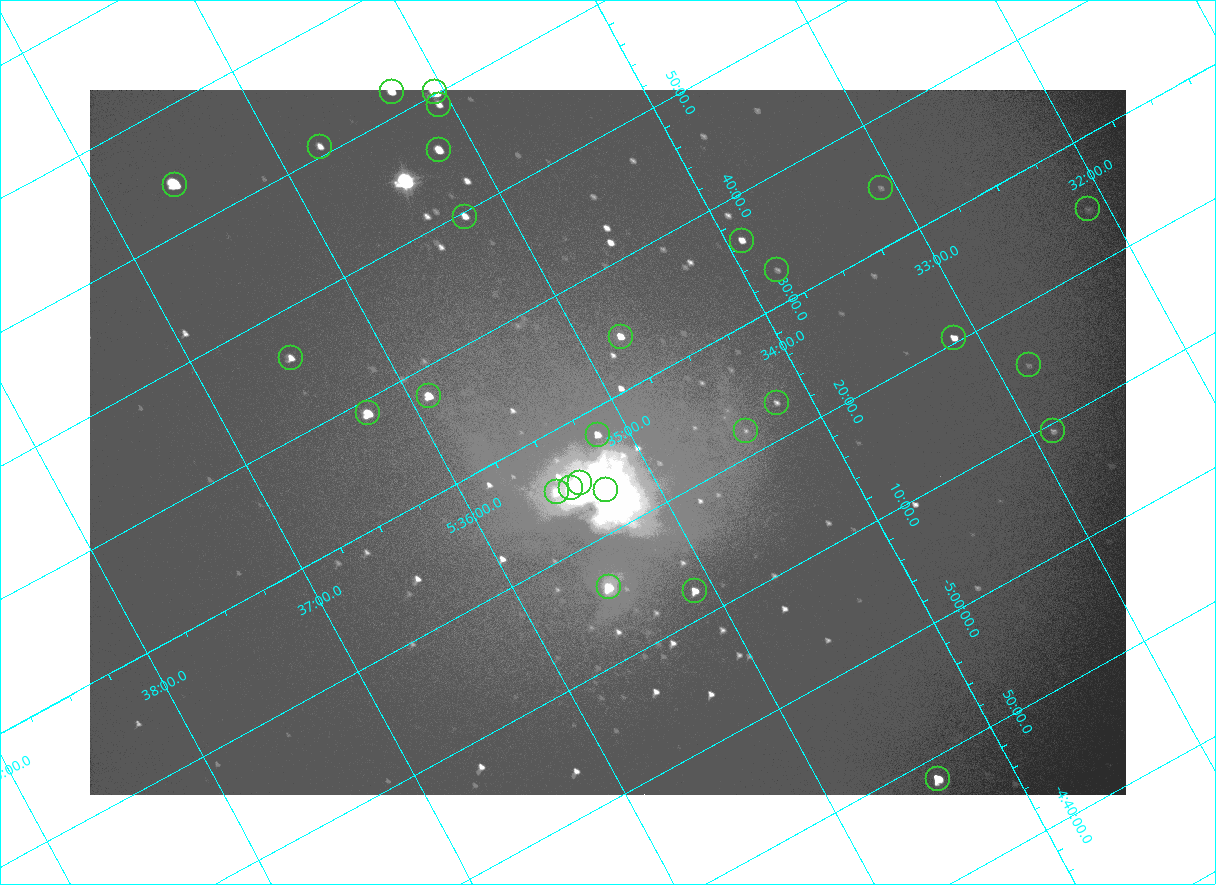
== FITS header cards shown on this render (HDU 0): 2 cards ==
NAXIS1  =                 2072
NAXIS2  =                 1410

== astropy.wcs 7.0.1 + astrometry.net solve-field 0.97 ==
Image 2072 x 1410 px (HDU 0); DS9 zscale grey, zoomed out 1/2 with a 90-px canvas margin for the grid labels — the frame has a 2x2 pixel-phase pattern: the four 2x2 pixel phases sit at different levels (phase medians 96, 100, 100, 169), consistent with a one-shot-colour (mosaic) sensor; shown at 1/2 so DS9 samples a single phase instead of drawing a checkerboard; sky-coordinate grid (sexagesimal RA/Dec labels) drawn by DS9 from the SOLVED WCS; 28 Tycho-2 reference stars matched to detected sources circled (green)
Header WCS: none
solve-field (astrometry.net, Tycho-2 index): SOLVED blind (the file carries no WCS)
Solved WCS: RA---TAN-SIP/DEC--TAN-SIP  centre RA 05:35:08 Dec -05:27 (83.78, -5.45 deg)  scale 2.55 arcsec/px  FOV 88.1' x 59.8'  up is -152 deg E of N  parity flipped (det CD > 0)
(file carries no celestial WCS; the grid is the blind solution)
Tycho-2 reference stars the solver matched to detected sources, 28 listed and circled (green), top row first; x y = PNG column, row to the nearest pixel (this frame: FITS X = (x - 90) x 2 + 1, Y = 1410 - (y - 90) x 2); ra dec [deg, ICRS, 3 dp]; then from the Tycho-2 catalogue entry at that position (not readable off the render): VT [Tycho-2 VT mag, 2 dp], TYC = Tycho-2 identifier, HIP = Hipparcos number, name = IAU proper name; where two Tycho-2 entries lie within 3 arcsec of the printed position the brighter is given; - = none
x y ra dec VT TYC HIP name
392 92 83.816 -6.033 7.12 4778-1358-1 - -
435 92 83.761 -6.002 4.70 4778-1403-1 26199 -
439 104 83.765 -5.984 8.95 4778-1377-1 - -
320 146 83.942 -6.013 8.95 4778-1351-1 - -
439 150 83.796 -5.927 7.42 4778-1370-1 - -
175 184 84.149 -6.065 5.71 4778-1379-1 26345 -
880 188 83.271 -5.577 10.70 4774-816-1 - -
1088 209 83.027 -5.407 10.64 4774-422-1 - -
465 216 83.808 -5.827 8.43 4778-1364-1 - -
742 240 83.480 -5.607 8.83 4774-850-1 - -
777 270 83.455 -5.546 10.93 4774-913-1 - -
620 336 83.696 -5.571 8.07 4774-809-1 - -
954 338 83.281 -5.341 8.59 4774-473-1 26021 -
290 358 84.122 -5.770 8.64 4778-1069-1 - -
1028 365 83.207 -5.255 10.70 4774-524-1 - -
428 396 83.975 -5.628 7.32 4778-1369-1 - -
776 402 83.546 -5.382 10.28 4774-846-1 - -
368 413 84.063 -5.648 6.51 4778-1378-1 26314 -
746 430 83.604 -5.368 10.89 4774-818-2 - -
1053 430 83.221 -5.156 10.21 4774-573-1 - -
598 434 83.791 -5.465 8.45 4774-849-1 - -
580 483 83.845 -5.416 5.03 4774-933-1 26235 -
571 488 83.860 -5.417 6.19 4774-934-1 - -
606 490 83.819 -5.390 5.06 4774-931-1 26221 -
556 492 83.881 -5.421 8.46 4774-935-1 - -
608 587 83.881 -5.267 6.87 4774-906-1 26258 -
694 590 83.776 -5.204 7.81 4774-915-1 - -
938 779 83.600 -4.804 6.81 4774-926-1 26137 -